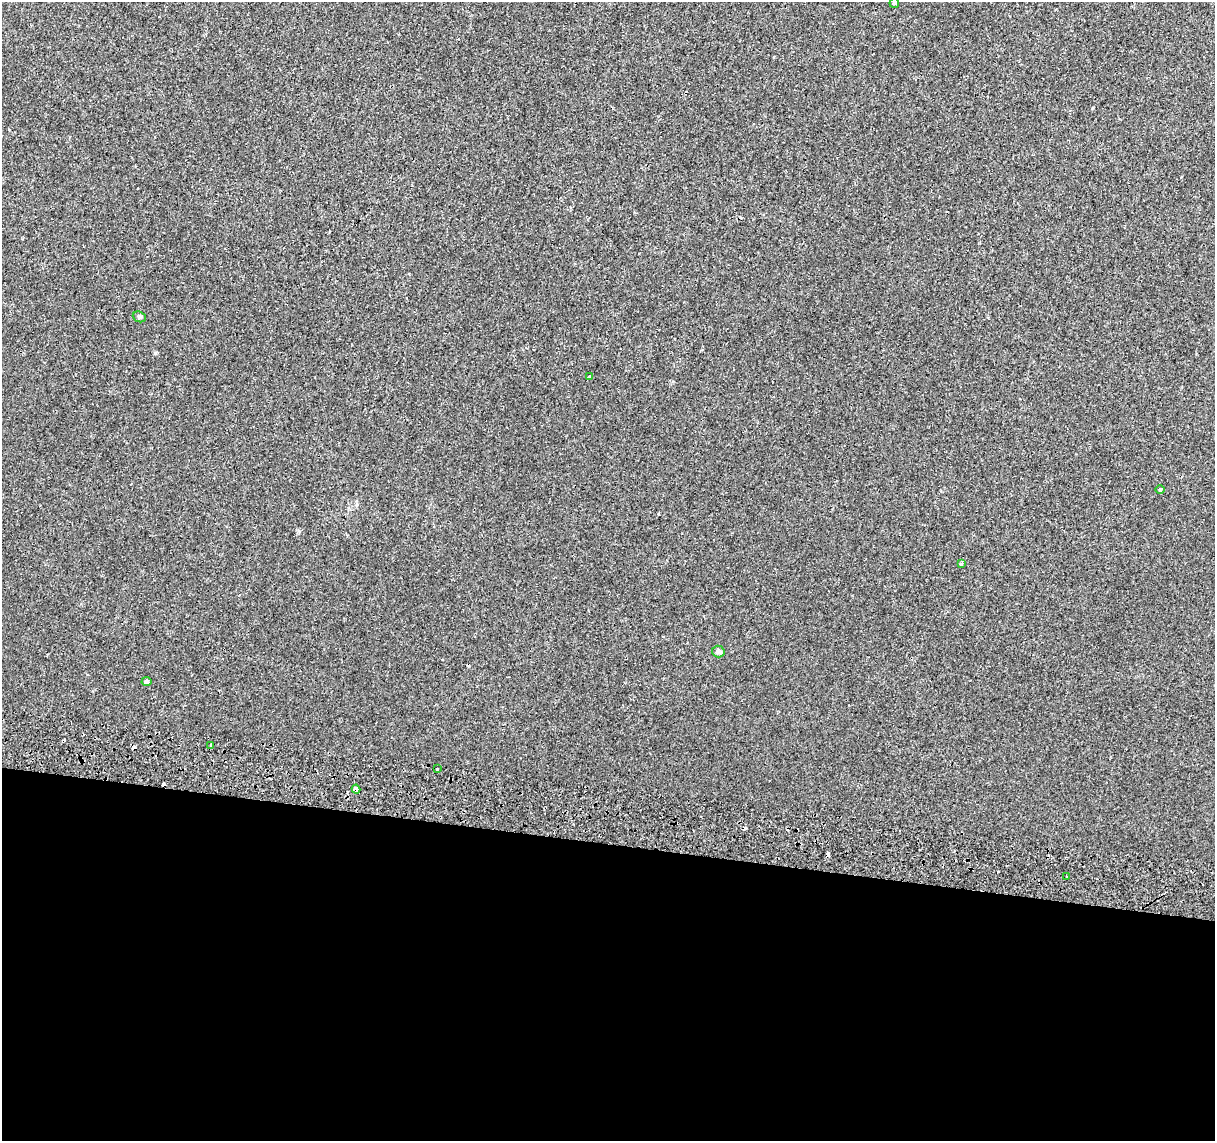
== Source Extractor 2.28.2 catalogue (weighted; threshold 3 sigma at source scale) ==
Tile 14 of 4 x 4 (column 2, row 4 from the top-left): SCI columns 1237-2449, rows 283-1421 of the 4894 x 5182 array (HDU 1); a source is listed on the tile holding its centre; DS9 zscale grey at full resolution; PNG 1217 x 1143 px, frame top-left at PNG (2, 2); each listed source drawn as its Kron ellipse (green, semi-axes under 4 px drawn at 4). Shown black and unused: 26% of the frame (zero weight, under 2 of 3 exposures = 3% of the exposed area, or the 3 px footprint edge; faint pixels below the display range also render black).
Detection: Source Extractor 2.28.2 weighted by HDU 2 'WHT'; one run over the whole footprint, this tile lists its part. Background 5.13e-04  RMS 0.0039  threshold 0.0174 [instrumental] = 3 sigma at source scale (4.5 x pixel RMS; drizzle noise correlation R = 1.50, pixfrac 1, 0.0396/0.0396 arcsec/px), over >= 5 px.
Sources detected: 17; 6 cosmic-ray / hot-pixel residue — neither listed nor drawn; the other 11 listed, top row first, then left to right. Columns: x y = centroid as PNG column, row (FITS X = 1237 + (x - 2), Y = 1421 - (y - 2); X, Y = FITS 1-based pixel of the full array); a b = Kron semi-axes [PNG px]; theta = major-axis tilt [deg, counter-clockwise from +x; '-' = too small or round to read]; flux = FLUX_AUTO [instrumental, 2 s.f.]
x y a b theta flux
894 3 5 4 - 0.89
139 317 7 5 -22 0.65
589 376 3 3 - 0.42
1160 489 5 3 - 0.4
962 563 3 2 - 0.78
718 652 6 6 - 0.89
146 682 5 4 - 0.86
211 745 4 3 - 4.3
437 768 3 3 - 0.82
356 789 4 4 - 3.9
1067 876 3 2 - 0.41
Overlapping masked pixels (flux is a lower limit): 1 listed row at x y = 356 789
Isophote crosses this tile's border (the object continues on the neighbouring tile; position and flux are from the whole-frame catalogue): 1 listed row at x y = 894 3